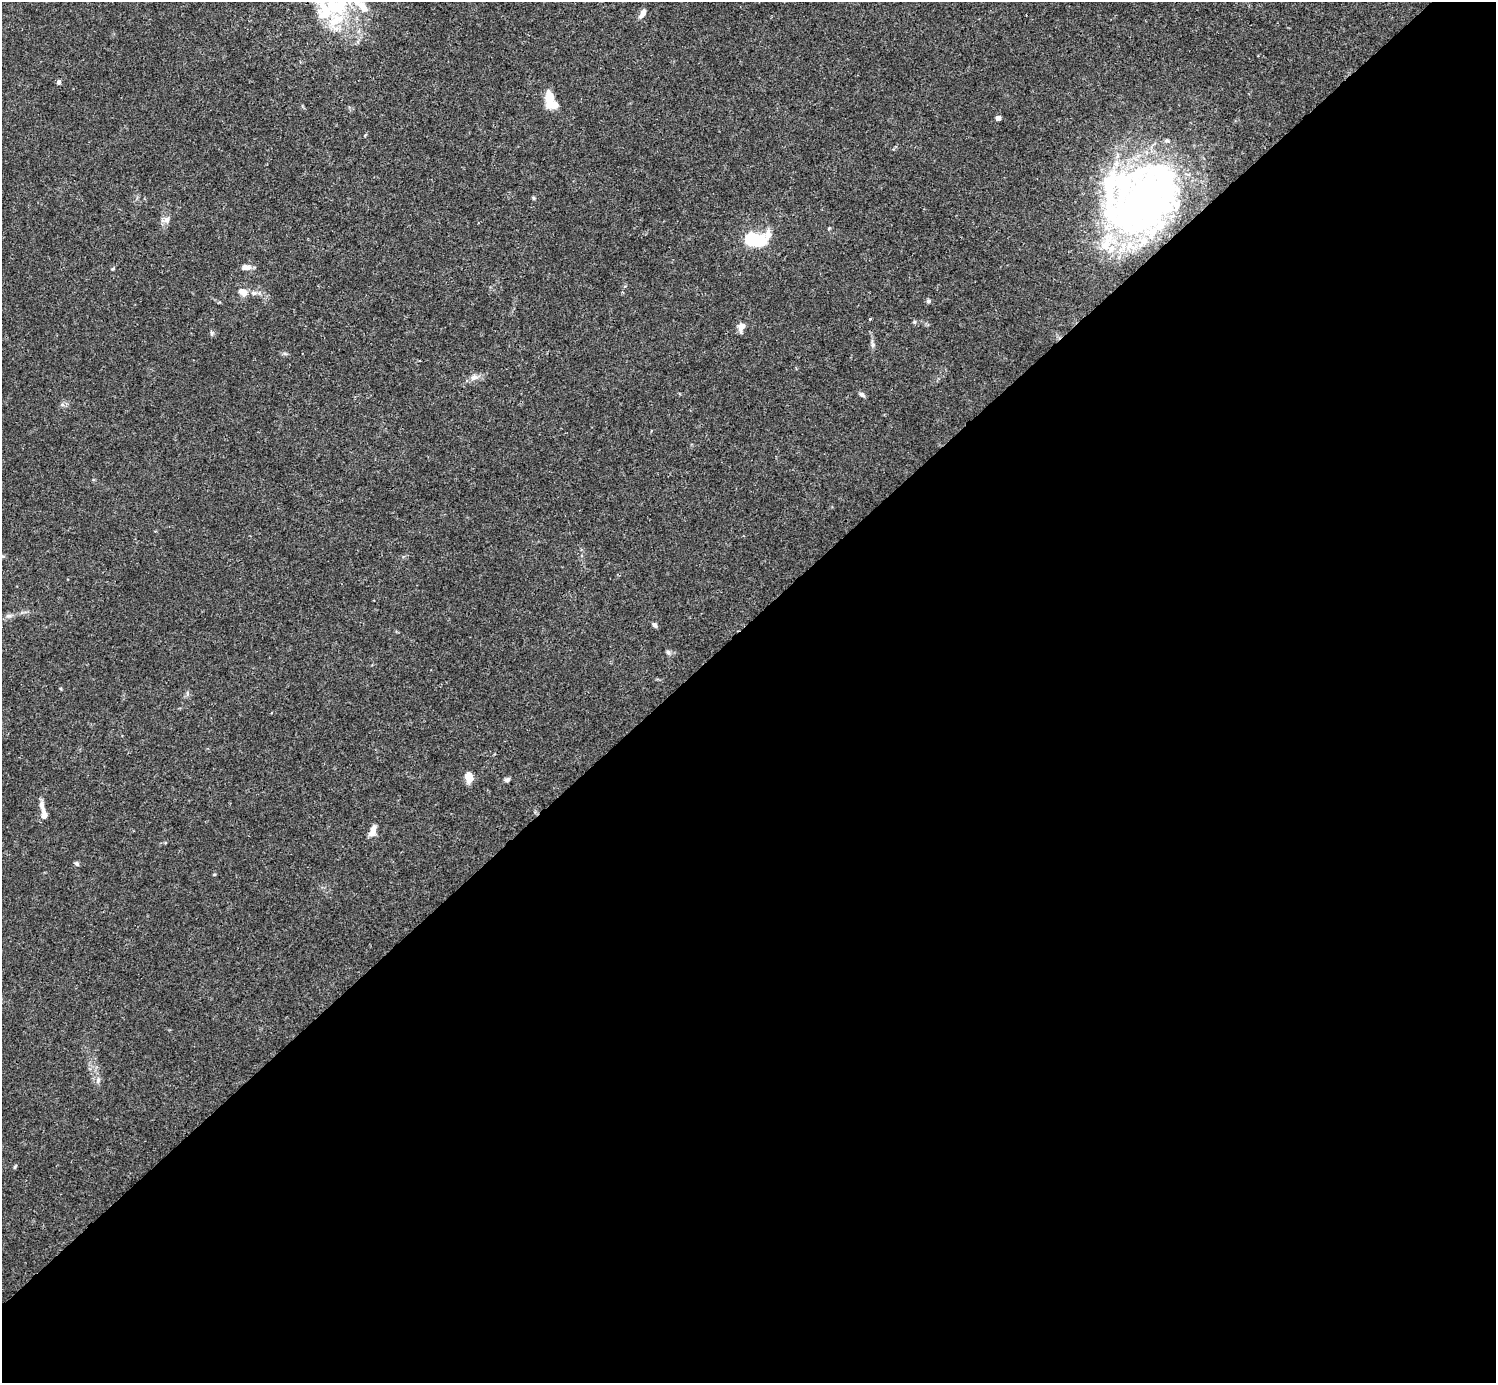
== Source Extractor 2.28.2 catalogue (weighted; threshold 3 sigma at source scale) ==
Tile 15 of 4 x 4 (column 3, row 4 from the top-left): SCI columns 2991-4484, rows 158-1538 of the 5982 x 5981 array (HDU 1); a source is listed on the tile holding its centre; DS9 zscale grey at full resolution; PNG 1498 x 1385 px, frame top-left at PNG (2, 2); no overlay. Shown black and unused: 55% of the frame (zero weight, under 3 of 4 exposures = <1% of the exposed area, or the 3 px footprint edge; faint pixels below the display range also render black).
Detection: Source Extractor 2.28.2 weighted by HDU 2 'WHT'; one run over the whole footprint, this tile lists its part. Background 0.0164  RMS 0.0022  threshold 0.0098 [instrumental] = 3 sigma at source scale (4.5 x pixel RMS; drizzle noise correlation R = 1.50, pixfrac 1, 0.05/0.05 arcsec/px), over >= 5 px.
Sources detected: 51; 5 inside a brighter object's white glare — not listed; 13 inside a brighter listed object's ellipse — not listed separately; the other 33 listed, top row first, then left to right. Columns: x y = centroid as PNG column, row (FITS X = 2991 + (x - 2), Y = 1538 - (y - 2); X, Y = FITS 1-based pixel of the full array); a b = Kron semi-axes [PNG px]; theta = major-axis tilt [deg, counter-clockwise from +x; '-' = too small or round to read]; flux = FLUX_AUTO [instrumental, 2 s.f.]
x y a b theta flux
340 6 27 24 67 12
642 14 13 6 63 1.4
59 82 6 5 - 0.49
549 98 17 9 88 3.9
998 118 4 4 - 1.6
533 198 6 4 -89 0.27
1141 200 79 67 81 77
167 220 10 8 72 1.1
755 239 17 9 3 19
246 267 13 7 -6 1.2
112 269 6 3 31 0.24
242 292 13 9 -27 2.1
928 301 6 5 - 0.46
870 319 3 3 - 0.44
914 322 5 4 - 0.29
741 327 11 7 73 1.5
212 333 6 5 - 0.41
873 345 6 5 - 0.5
474 377 13 8 17 1.3
862 395 9 5 -32 0.53
62 405 7 4 -1 0.46
9 616 7 4 0 0.49
655 625 7 5 -55 0.61
668 652 8 5 -53 0.55
61 688 5 3 - 0.22
469 777 9 7 -73 3.4
507 780 8 5 19 0.55
44 815 10 7 -84 1.3
373 831 13 7 72 1.8
77 864 6 5 - 0.47
214 875 5 3 - 0.2
98 1080 8 6 77 0.67
15 1166 7 4 63 0.28
Overlapping masked pixels (flux is a lower limit): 1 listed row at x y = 1141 200
Isophote crosses this tile's border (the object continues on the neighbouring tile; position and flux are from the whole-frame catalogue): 1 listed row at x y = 340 6